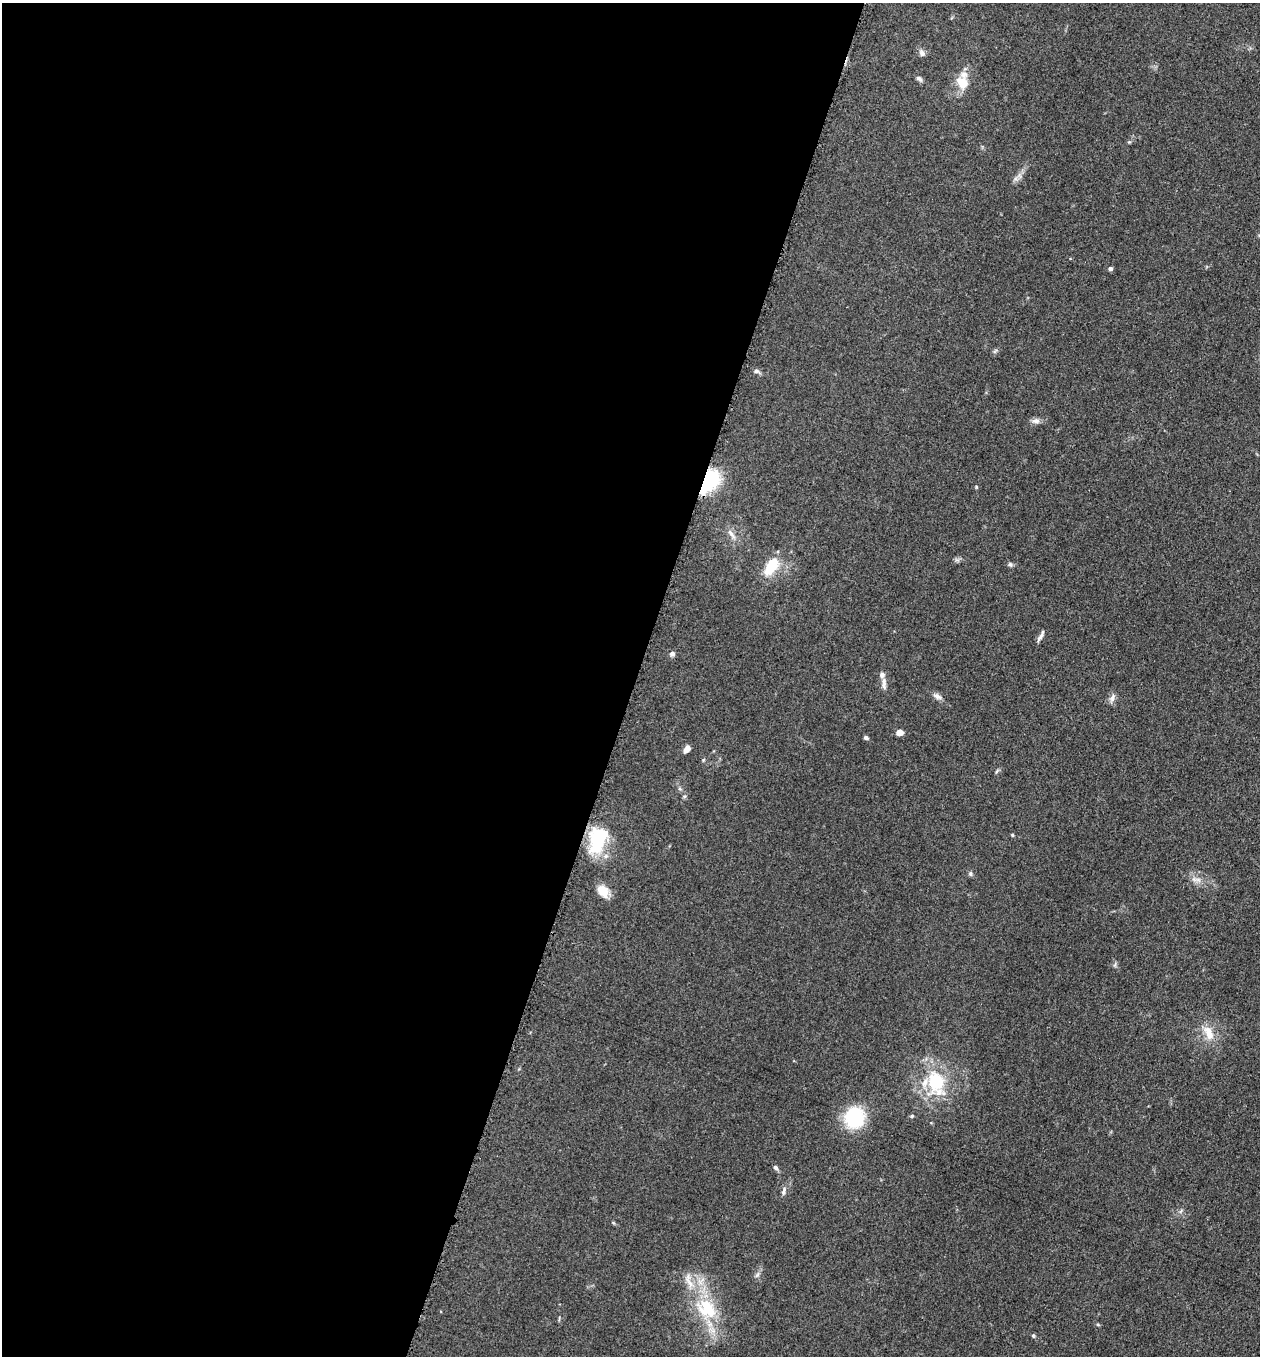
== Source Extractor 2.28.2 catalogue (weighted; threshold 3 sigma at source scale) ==
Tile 5 of 4 x 4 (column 1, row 2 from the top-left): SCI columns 197-1454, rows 2723-4076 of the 5507 x 5462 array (HDU 1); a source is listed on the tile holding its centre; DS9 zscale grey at full resolution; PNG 1262 x 1358 px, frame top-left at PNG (2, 3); no overlay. Shown black and unused: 50% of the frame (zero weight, under 3 of 5 exposures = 3% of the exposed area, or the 3 px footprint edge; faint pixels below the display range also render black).
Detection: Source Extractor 2.28.2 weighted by HDU 2 'WHT'; one run over the whole footprint, this tile lists its part. Background 0.0767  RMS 0.0066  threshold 0.0296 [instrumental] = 3 sigma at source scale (4.5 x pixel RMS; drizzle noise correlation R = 1.50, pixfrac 1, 0.05/0.05 arcsec/px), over >= 5 px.
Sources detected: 40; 2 inside a brighter object's white glare — not listed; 3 inside a brighter listed object's ellipse — not listed separately; the other 35 listed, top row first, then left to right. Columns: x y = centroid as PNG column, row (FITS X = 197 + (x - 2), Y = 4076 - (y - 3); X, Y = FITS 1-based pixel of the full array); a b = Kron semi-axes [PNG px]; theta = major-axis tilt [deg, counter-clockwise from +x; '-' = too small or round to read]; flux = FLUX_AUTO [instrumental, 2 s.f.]
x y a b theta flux
922 53 10 7 -67 2.2
919 78 8 6 -25 1.7
962 82 19 16 -51 11
1110 268 5 4 - 1.9
756 371 8 5 -16 1.7
1036 421 10 7 3 2.9
712 477 23 16 -84 40
731 534 18 5 -51 3.6
1010 564 7 5 -55 1.3
771 566 20 10 57 22
1040 636 16 4 58 2.2
672 654 6 5 - 2.2
884 683 18 5 -89 3.3
937 696 12 6 -29 2.8
1112 698 12 6 74 2.6
900 732 7 5 10 5
866 738 6 4 -32 1.4
687 749 7 5 52 5
997 771 6 4 70 0.89
1012 835 4 4 - 0.68
597 842 32 18 86 35
971 874 7 4 -71 1
1198 880 8 6 -30 2.5
603 891 15 11 -53 9.2
1115 965 7 4 72 1
1208 1033 22 11 -66 10
935 1083 32 24 -61 36
912 1116 5 4 - 0.83
855 1118 20 19 - 40
776 1168 7 5 -51 1.6
784 1191 12 5 73 2.3
757 1275 7 4 45 1.5
688 1278 14 6 88 4
707 1308 31 22 -44 33
1033 1336 5 4 - 0.86
Overlapping masked pixels (flux is a lower limit): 1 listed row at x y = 712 477